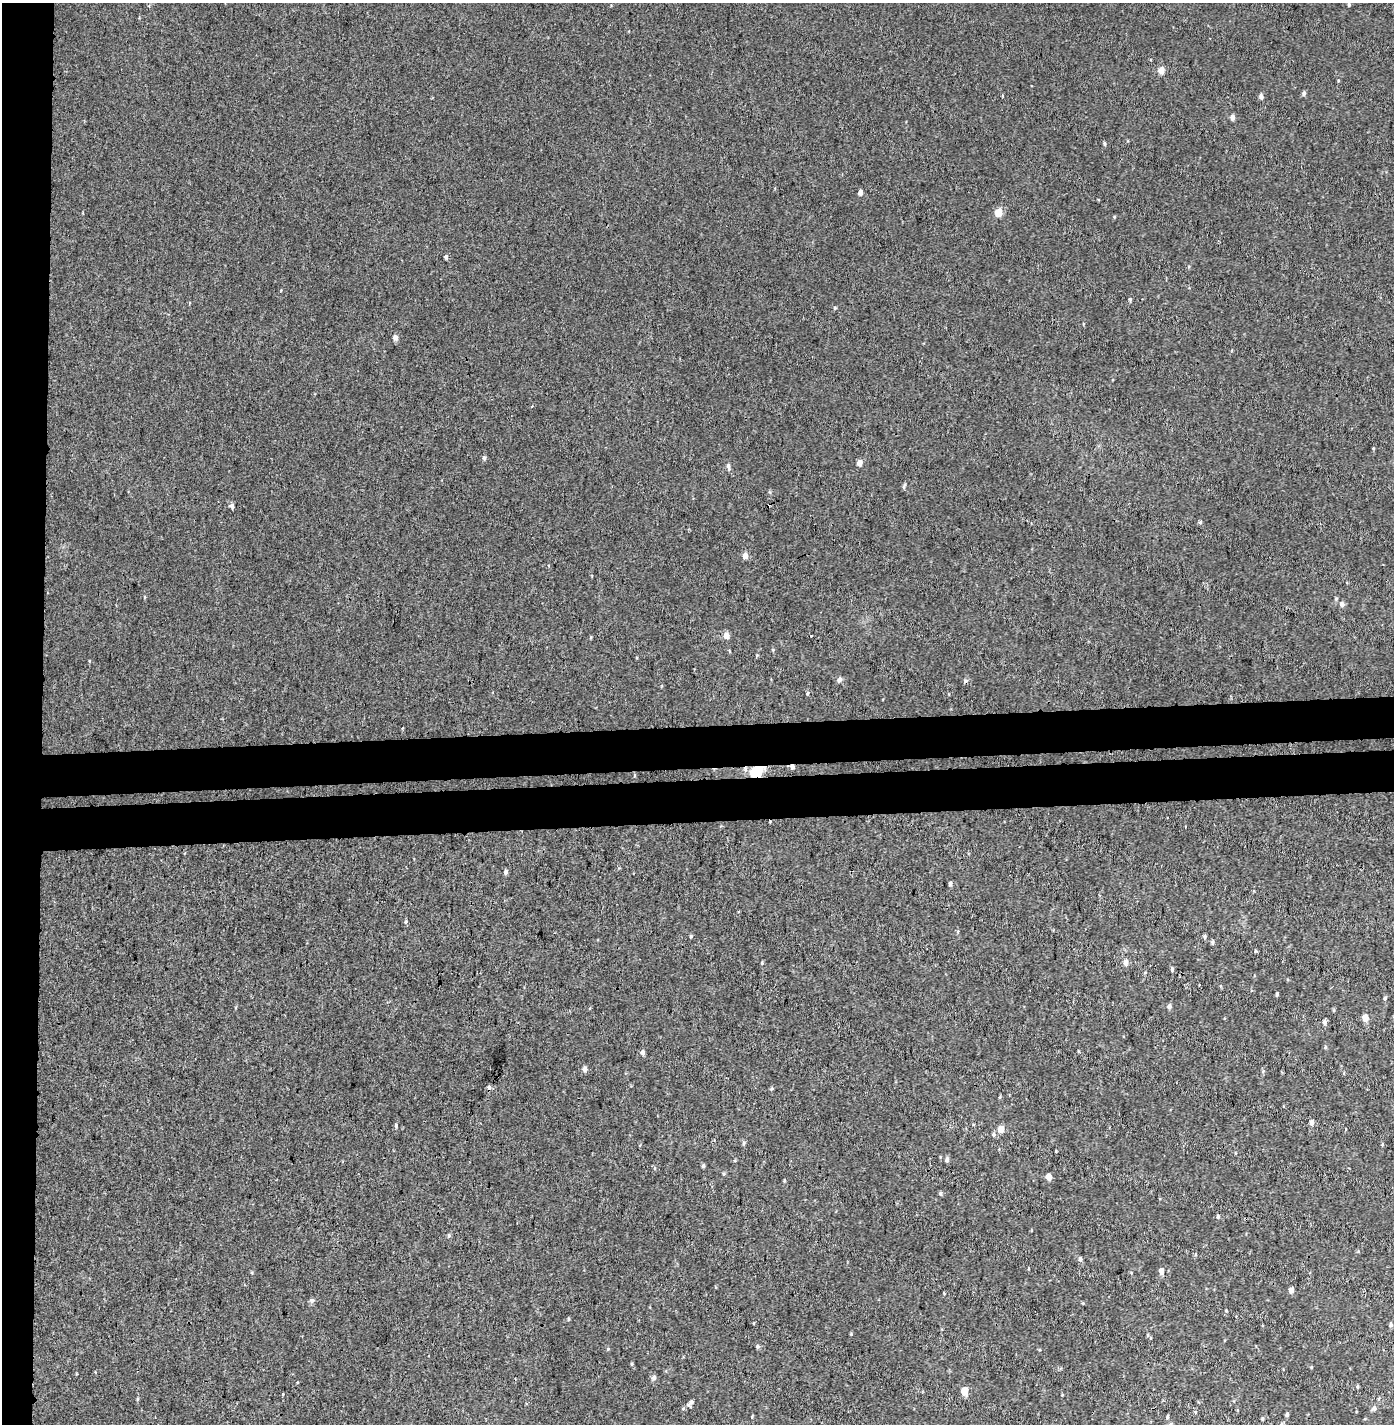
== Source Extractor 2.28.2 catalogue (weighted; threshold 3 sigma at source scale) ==
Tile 4 of 3 x 3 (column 1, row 2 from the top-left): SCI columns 39-1430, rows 1548-2969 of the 4243 x 4517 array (HDU 1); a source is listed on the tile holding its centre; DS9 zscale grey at full resolution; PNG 1396 x 1426 px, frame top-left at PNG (2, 3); no overlay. Shown black and unused: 9% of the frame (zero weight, under 3 of 4 exposures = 6% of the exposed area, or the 3 px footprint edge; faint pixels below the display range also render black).
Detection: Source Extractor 2.28.2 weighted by HDU 2 'WHT'; one run over the whole footprint, this tile lists its part. Background 0.00101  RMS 0.0036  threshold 0.0163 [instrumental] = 3 sigma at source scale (4.5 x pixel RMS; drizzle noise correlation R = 1.50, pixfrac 1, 0.0396/0.0396 arcsec/px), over >= 5 px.
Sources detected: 79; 2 inside a brighter object's white glare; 2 cosmic-ray / hot-pixel residue — not listed; the other 75 listed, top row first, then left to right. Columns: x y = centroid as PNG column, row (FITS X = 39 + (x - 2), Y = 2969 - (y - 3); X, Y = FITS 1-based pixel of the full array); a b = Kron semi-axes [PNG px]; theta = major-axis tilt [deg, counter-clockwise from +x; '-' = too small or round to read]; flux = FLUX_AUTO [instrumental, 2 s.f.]
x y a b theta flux
1349 4 5 4 - 0.43
1161 70 5 4 - 4.2
1304 93 5 4 - 0.86
1261 96 5 4 - 1.4
1232 117 5 4 - 1.6
1104 143 5 3 - 0.47
860 192 5 4 - 1.4
998 213 5 4 - 7.3
446 257 4 4 - 0.85
1130 299 5 4 - 0.48
1083 324 5 3 - 0.28
395 337 6 5 - 1.6
531 406 3 3 - 0.39
1373 448 4 3 - 0.3
484 458 6 4 78 0.68
859 463 5 4 - 2.4
728 466 10 4 -83 1.1
232 506 6 4 -75 1.1
745 556 5 5 - 2.1
1342 604 5 5 - 1.5
726 636 5 5 - 2.8
811 636 3 2 - 1.2
757 655 4 3 - 0.34
840 679 6 5 - 1.1
807 693 4 4 - 0.47
792 767 5 5 - 1.1
758 768 14 8 4 7.1
505 872 6 5 - 0.87
950 884 5 4 - 0.72
691 936 4 4 - 0.41
1205 937 5 4 - 0.69
1212 943 5 5 - 0.63
1125 962 5 4 - 1.9
1172 969 5 4 - 0.55
1277 995 4 3 - 0.49
1385 998 4 4 - 0.51
1169 1006 6 5 - 0.94
1365 1018 4 4 - 4.2
1325 1022 5 4 - 1.1
1325 1047 5 3 - 0.39
643 1053 5 4 - 1.1
585 1069 6 5 - 1.3
489 1087 4 4 - 1.1
1311 1123 5 4 - 1.5
396 1126 6 3 90 0.43
1001 1129 5 5 - 4.5
994 1134 5 5 - 0.85
744 1143 6 4 89 0.48
1382 1144 4 4 - 0.36
947 1160 6 5 - 0.87
703 1166 5 4 - 0.58
1048 1177 4 4 - 3.8
940 1193 5 4 - 0.56
1218 1217 5 4 - 0.59
449 1236 6 4 70 0.54
1196 1254 5 3 - 0.37
1080 1259 5 5 - 0.88
1161 1271 6 4 -84 2
1291 1290 5 4 - 2
1226 1310 3 3 - 0.31
569 1319 5 3 - 0.34
1391 1325 6 4 79 0.71
758 1346 5 5 - 0.58
632 1364 5 3 - 0.37
1311 1367 4 3 - 0.32
654 1377 6 6 - 0.94
1357 1386 4 3 - 0.44
965 1391 5 4 - 5.5
690 1403 10 5 52 1.1
1374 1408 7 6 - 0.91
1195 1412 4 4 - 0.39
1287 1415 4 4 - 0.71
1167 1417 5 3 - 0.48
1262 1419 4 4 - 0.43
1171 1424 5 3 - 0.37
Overlapping masked pixels (flux is a lower limit): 2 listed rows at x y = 792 767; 758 768
Isophote crosses this tile's border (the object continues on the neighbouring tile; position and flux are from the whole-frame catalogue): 1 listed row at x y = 1171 1424
Unlisted compact peaks at least as high as the median listed source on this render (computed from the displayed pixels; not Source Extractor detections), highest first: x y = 312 1300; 851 1334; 835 308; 608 1349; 762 963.